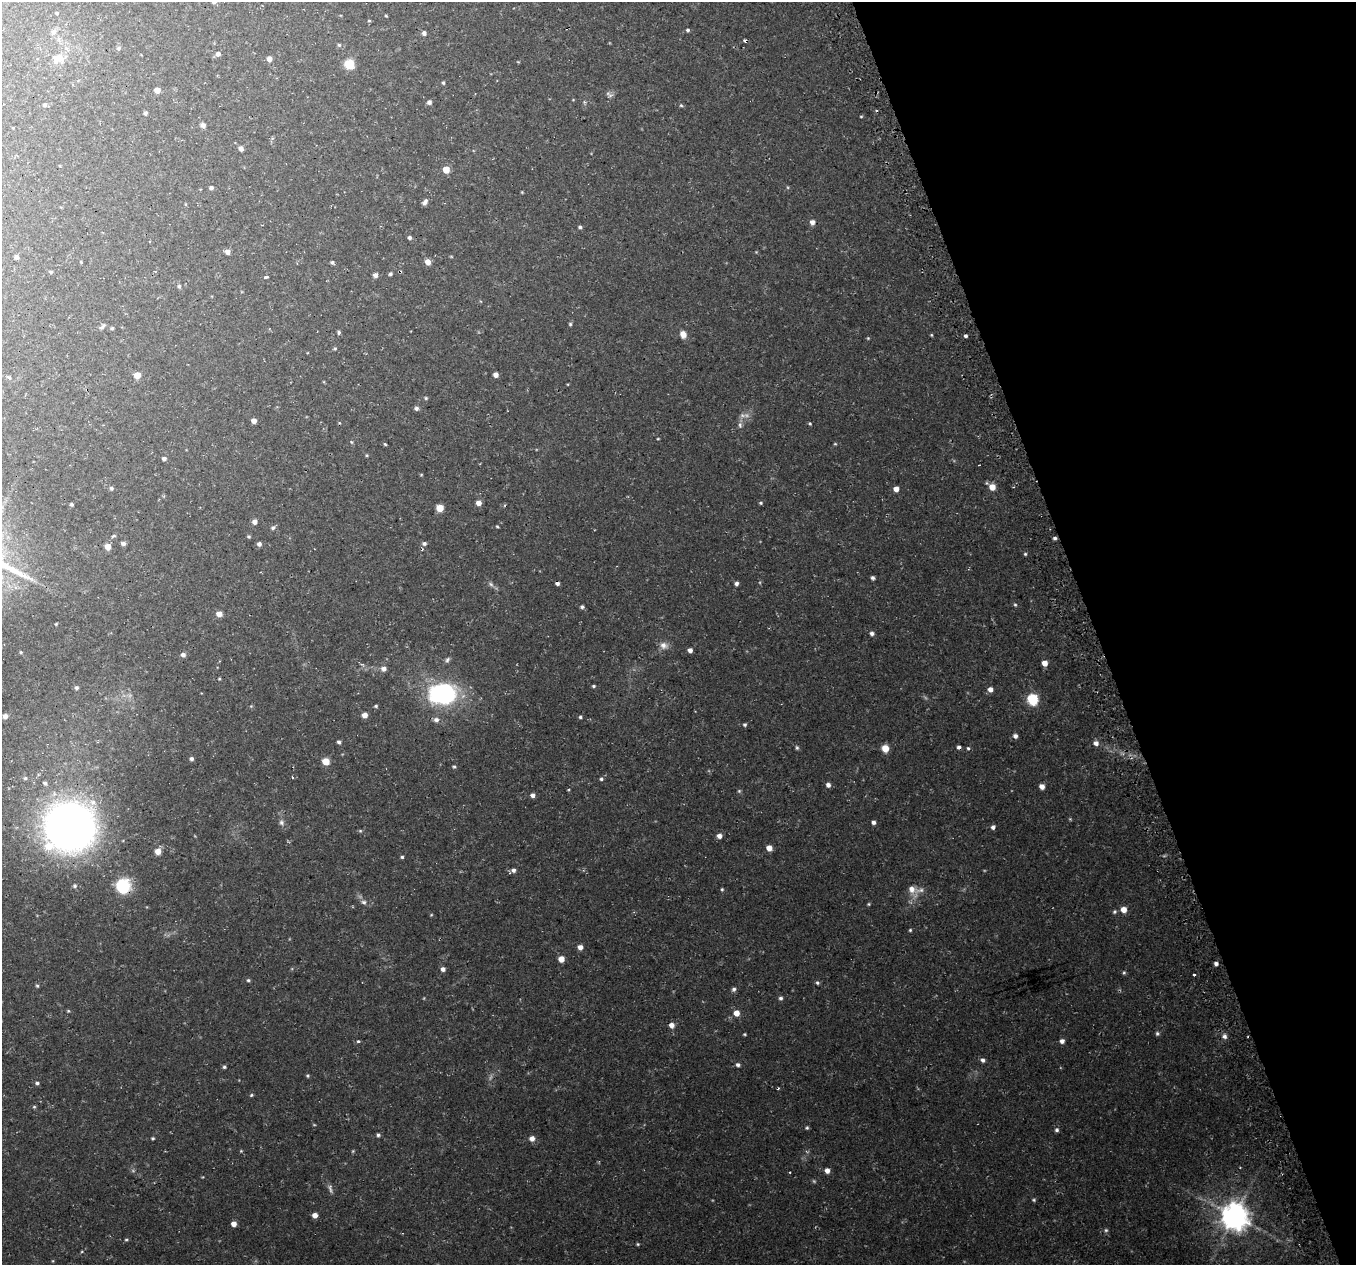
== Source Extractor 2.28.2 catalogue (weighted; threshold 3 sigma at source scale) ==
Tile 12 of 4 x 4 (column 4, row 3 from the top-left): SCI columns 4096-5449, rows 1346-2608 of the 5483 x 5271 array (HDU 1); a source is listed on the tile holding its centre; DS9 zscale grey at full resolution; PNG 1358 x 1267 px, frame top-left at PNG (2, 2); no overlay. Shown black and unused: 19% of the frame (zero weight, under 3 of 4 exposures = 3% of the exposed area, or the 3 px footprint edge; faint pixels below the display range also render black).
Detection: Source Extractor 2.28.2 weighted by HDU 2 'WHT'; one run over the whole footprint, this tile lists its part. Background 0.0636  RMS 0.0047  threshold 0.021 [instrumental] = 3 sigma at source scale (4.5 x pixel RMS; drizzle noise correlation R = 1.50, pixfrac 1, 0.0396/0.0396 arcsec/px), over >= 5 px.
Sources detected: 205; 4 too faint to see at this stretch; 7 cosmic-ray / hot-pixel residue — not listed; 1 inside a brighter listed object's ellipse — not listed separately; the other 193 listed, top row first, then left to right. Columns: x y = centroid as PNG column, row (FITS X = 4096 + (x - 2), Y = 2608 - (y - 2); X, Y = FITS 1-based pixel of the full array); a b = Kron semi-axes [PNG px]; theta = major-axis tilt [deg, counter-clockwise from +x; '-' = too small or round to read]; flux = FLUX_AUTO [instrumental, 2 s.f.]
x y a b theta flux
57 13 4 3 - 0.47
386 16 3 3 - 0.42
369 21 5 3 - 0.44
688 30 4 4 - 0.85
54 31 8 7 - 1.5
424 33 5 5 - 1.6
745 41 4 3 - 1.1
339 45 5 5 - 0.68
118 48 6 6 - 0.89
218 54 6 5 - 1.6
58 59 17 13 9 5.6
269 59 5 4 - 3.1
349 64 7 7 - 12
443 83 4 4 - 0.69
157 90 5 4 - 3.7
609 94 12 5 -36 1.3
573 100 4 3 - 0.31
429 102 5 5 - 1.5
45 105 5 5 - 0.89
681 105 5 4 - 0.57
145 113 5 4 - 0.94
861 116 4 3 - 0.41
203 125 7 6 - 1.5
241 148 5 4 - 2
446 169 5 5 - 8.2
211 188 5 5 - 0.97
522 192 4 4 - 0.39
425 202 7 5 60 1.5
812 222 6 6 - 2
580 227 4 4 - 0.84
409 237 4 4 - 1.1
228 252 5 4 - 2.7
756 252 4 4 - 0.36
16 257 4 4 - 1.2
81 262 4 3 - 0.38
428 262 6 5 - 3.5
332 263 5 4 - 0.79
51 272 5 4 - 0.71
390 274 4 4 - 0.73
375 275 5 5 - 1.8
265 277 5 3 - 2.8
179 286 6 5 - 0.85
570 324 4 4 - 0.66
102 326 11 5 43 1.1
112 328 4 4 - 0.56
339 332 5 4 - 0.78
683 334 7 6 - 3.7
931 335 4 4 - 0.45
965 336 4 4 - 1
868 338 4 3 - 0.43
335 348 5 5 - 0.59
137 375 5 5 - 5
496 375 4 4 - 2.5
9 377 7 4 -26 0.76
426 398 5 4 - 0.56
416 408 5 5 - 1.3
746 415 9 7 -13 2.2
254 421 4 4 - 2.8
810 423 4 3 - 0.5
740 425 9 5 -82 1.3
658 439 4 2 - 0.37
351 442 6 3 -70 0.53
385 444 4 3 - 0.5
835 444 4 4 - 0.47
367 455 4 3 - 0.48
164 459 5 4 - 1.3
421 475 5 3 - 0.34
992 487 6 6 - 4.9
111 488 6 5 - 0.91
896 489 4 4 - 3.3
478 503 5 5 - 2.9
761 503 5 4 - 0.6
72 504 4 4 - 0.75
440 508 5 5 - 7.2
254 522 5 5 - 2
497 526 4 3 - 0.44
273 528 6 5 - 0.95
113 536 6 3 36 0.68
249 536 5 4 - 0.56
1055 538 4 3 - 1
123 543 5 5 - 1.4
259 544 5 5 - 1.4
424 544 6 5 - 1.2
108 547 5 5 - 4.7
1025 554 4 4 - 0.57
873 578 4 3 - 1.1
557 583 4 4 - 1.3
736 583 5 4 - 1.3
491 584 7 5 -45 1.1
1015 605 5 4 - 0.61
582 607 4 4 - 0.97
219 614 6 5 - 3.4
56 624 3 3 - 0.41
872 633 5 5 - 1.4
664 645 11 9 -15 2.8
690 650 4 4 - 1.9
21 652 4 4 - 0.47
183 655 5 5 - 1.6
447 660 8 5 68 1
1045 663 5 4 - 4.2
384 669 6 6 - 1.9
219 679 4 4 - 0.42
593 686 4 3 - 0.63
76 688 5 5 - 0.96
990 689 5 5 - 2.6
442 694 26 19 2 69
1032 699 6 5 - 45
251 706 4 4 - 0.5
376 706 4 4 - 0.62
365 715 5 5 - 3.1
5 716 6 5 - 1.4
580 717 4 4 - 0.7
436 720 7 7 - 1.8
745 725 5 4 - 0.78
1015 736 5 5 - 1.8
339 742 5 4 - 0.92
1096 743 7 6 - 2.2
959 747 4 4 - 1.3
797 748 6 4 -88 0.7
885 748 7 6 - 4.9
968 748 5 4 - 0.63
191 759 5 4 - 1.2
326 761 5 5 - 12
454 767 5 4 - 0.63
292 777 3 2 - 0.37
25 778 5 5 - 0.89
601 779 5 5 - 0.83
45 783 8 6 -43 1.3
828 785 5 5 - 1.8
1042 786 4 4 - 3.1
568 790 4 2 - 0.34
739 791 5 5 - 0.6
533 795 5 5 - 1.6
281 822 8 7 - 1.5
873 822 4 4 - 1.5
70 827 46 44 16 290
993 827 5 4 - 1.4
719 836 5 5 - 2.2
769 848 5 4 - 4.4
158 851 6 6 - 3.8
402 857 4 4 - 0.67
513 870 6 5 - 1.5
75 886 6 6 - 1
123 886 19 18 - 15
722 889 5 4 - 0.54
912 889 18 9 -59 4.5
364 902 8 6 -14 1.4
869 904 4 4 - 0.48
1123 910 5 5 - 4.5
1114 912 6 5 - 0.79
431 915 4 3 - 0.4
910 930 4 4 - 0.53
580 947 5 5 - 2.4
561 959 5 5 - 4.6
1216 964 4 4 - 1.4
443 969 5 5 - 1.8
1124 973 5 4 - 0.65
1194 974 3 3 - 2.4
248 980 5 4 - 0.71
817 983 5 4 - 0.87
37 986 5 4 - 0.63
734 989 6 5 - 1.1
781 998 5 5 - 0.97
68 1011 4 4 - 0.48
736 1013 6 5 - 4.3
671 1025 5 5 - 3
1157 1033 6 5 - 0.87
744 1034 4 3 - 0.48
1224 1036 7 6 - 1.6
358 1041 4 3 - 0.82
1062 1041 5 5 - 1.8
983 1060 5 5 - 1.4
738 1065 5 5 - 1.1
224 1067 4 4 - 0.73
307 1076 4 4 - 0.66
37 1083 5 4 - 0.88
251 1095 5 4 - 0.56
34 1107 5 3 - 0.54
807 1128 5 4 - 0.66
1057 1130 5 5 - 1
378 1135 5 4 - 0.85
153 1138 3 3 - 0.63
532 1138 6 6 - 2.6
353 1151 5 4 - 0.48
827 1171 5 5 - 2.4
330 1189 13 5 -79 1.5
1034 1200 5 4 - 0.6
315 1215 5 5 - 2.9
1234 1216 9 8 - 650
234 1224 4 4 - 3.5
1106 1230 5 5 - 0.79
126 1240 5 3 - 0.52
638 1244 4 4 - 0.53
Overlapping masked pixels (flux is a lower limit): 4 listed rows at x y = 745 41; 557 583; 959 747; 123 886